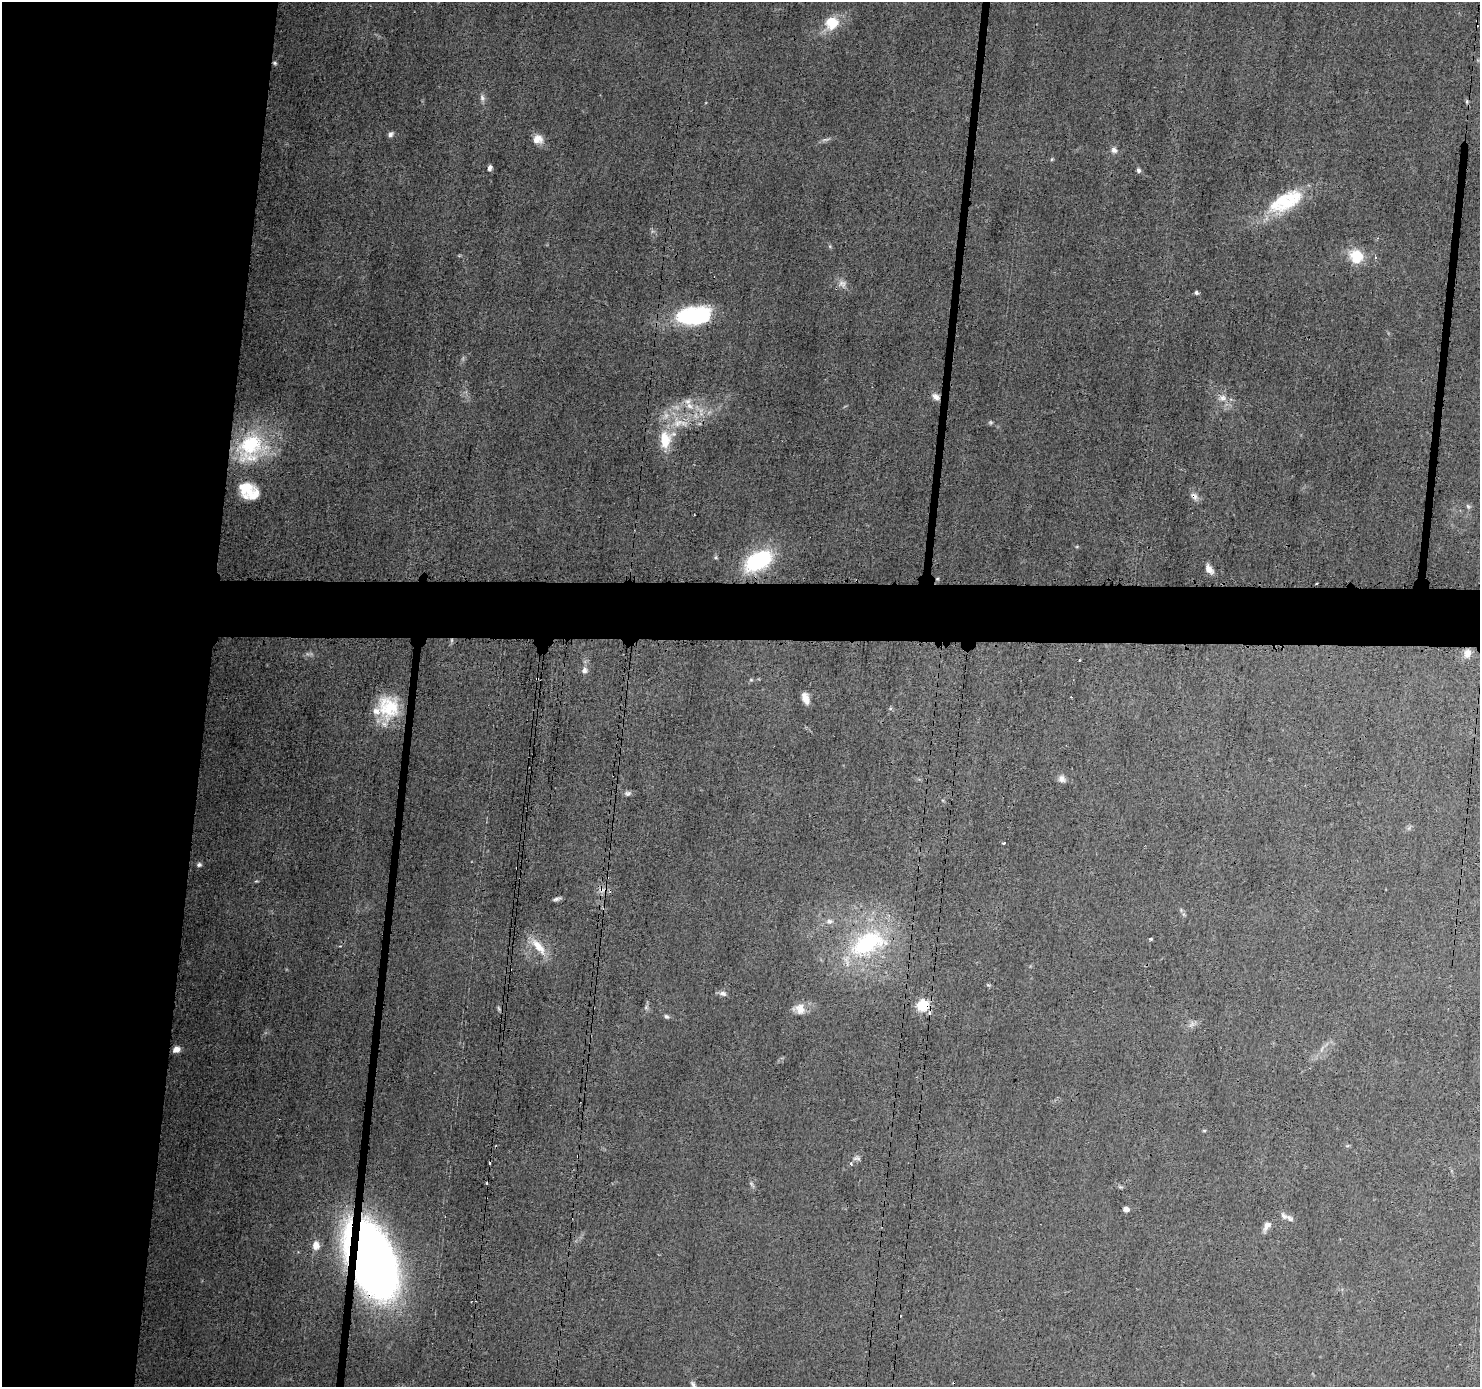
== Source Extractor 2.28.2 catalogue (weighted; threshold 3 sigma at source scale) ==
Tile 4 of 3 x 3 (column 1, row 2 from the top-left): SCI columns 1-1478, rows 1496-2880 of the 4435 x 4471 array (HDU 1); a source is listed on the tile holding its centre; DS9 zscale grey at full resolution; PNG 1482 x 1389 px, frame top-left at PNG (2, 2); no overlay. Shown black and unused: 18% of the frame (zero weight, under 3 of 4 exposures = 2% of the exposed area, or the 3 px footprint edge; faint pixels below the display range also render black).
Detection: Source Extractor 2.28.2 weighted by HDU 2 'WHT'; one run over the whole footprint, this tile lists its part. Background 0.0344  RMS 0.0034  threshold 0.0151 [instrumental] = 3 sigma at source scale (4.5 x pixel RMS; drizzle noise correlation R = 1.50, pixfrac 1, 0.05/0.05 arcsec/px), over >= 5 px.
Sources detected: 82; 5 too faint to see at this stretch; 7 cosmic-ray / hot-pixel residue — not listed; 6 inside a brighter listed object's ellipse — not listed separately; the other 64 listed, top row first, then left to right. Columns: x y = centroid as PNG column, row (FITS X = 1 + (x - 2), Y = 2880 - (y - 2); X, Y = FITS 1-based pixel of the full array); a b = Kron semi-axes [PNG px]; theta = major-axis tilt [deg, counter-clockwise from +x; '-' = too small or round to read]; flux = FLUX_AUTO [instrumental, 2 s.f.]
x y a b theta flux
831 21 22 15 80 6.8
275 63 5 4 - 0.49
482 98 10 6 -84 1.2
1467 102 7 4 -90 0.53
390 134 7 6 - 1.1
538 139 12 11 - 3.3
1114 150 8 7 - 1.5
1052 159 5 4 - 0.39
490 168 7 5 72 0.98
1139 170 6 5 - 0.85
1293 197 53 20 49 16
830 246 6 4 73 0.41
1356 256 13 11 -66 12
842 284 12 10 -5 2.1
1196 293 4 4 - 0.75
694 315 36 19 8 33
936 397 11 7 -32 1.8
1222 398 12 8 -10 2.3
689 406 13 7 -44 2.9
679 423 28 13 -6 8.6
665 439 23 16 72 9.9
250 445 43 33 38 32
246 488 19 17 -86 8.3
1194 496 13 8 -39 1.7
1468 506 7 5 -66 0.75
758 561 23 14 30 39
1209 569 11 7 -56 2.6
937 579 5 3 - 0.33
1316 584 2 2 - 0.4
1467 653 12 10 75 2.8
584 670 9 9 - 1.6
537 679 3 2 - 0.5
751 680 5 5 - 0.44
805 698 11 7 -71 3.3
389 707 30 25 -85 16
1062 779 9 9 - 1.6
628 793 9 6 7 1
1004 843 3 3 - 0.5
199 865 6 5 - 0.87
256 881 5 4 - 0.35
557 899 11 4 14 1
829 921 10 7 11 1.5
1151 939 3 3 - 0.91
867 944 55 30 30 41
538 946 27 10 -49 6.8
723 993 9 6 -9 1.4
922 1005 6 5 - 41
646 1007 7 4 73 0.68
499 1009 8 3 -71 0.54
799 1009 16 13 -15 3.6
666 1016 7 5 -41 0.69
1192 1024 10 6 44 1.3
176 1049 7 6 - 2.4
1204 1131 4 4 - 0.41
578 1156 3 2 - 0.25
857 1158 12 5 4 0.97
851 1164 5 4 - 0.67
751 1184 10 4 -57 0.7
1126 1209 5 4 - 2.9
1284 1216 12 7 -37 1.7
1267 1226 12 7 55 2.1
316 1245 10 8 -85 3.1
373 1261 50 26 -74 440
693 1384 9 5 -50 0.91
Overlapping masked pixels (flux is a lower limit): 9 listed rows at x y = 275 63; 936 397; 1194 496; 937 579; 1316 584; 537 679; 922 1005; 578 1156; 373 1261